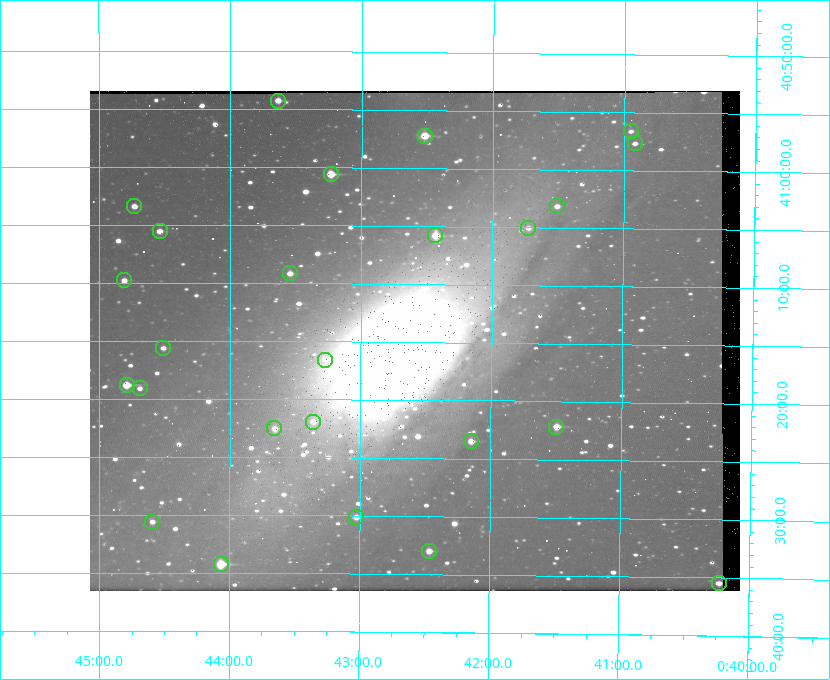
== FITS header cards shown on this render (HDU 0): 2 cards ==
NAXIS1  =                  650
NAXIS2  =                  500

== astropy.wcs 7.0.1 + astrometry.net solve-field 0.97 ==
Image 650 x 500 px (HDU 0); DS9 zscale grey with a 90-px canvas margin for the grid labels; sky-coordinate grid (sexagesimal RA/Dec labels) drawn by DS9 from the SOLVED WCS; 25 Tycho-2 reference stars matched to detected sources circled (green)
Header WCS: none
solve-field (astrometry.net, Tycho-2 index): SOLVED blind (the file carries no WCS)
Solved WCS: RA---TAN-SIP/DEC--TAN-SIP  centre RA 00:42:35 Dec +41:15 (10.65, +41.25 deg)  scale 5.18 arcsec/px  FOV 56.1' x 43.1'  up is +180 deg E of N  parity flipped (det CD > 0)
(file carries no celestial WCS; the grid is the blind solution)
Tycho-2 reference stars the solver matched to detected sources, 25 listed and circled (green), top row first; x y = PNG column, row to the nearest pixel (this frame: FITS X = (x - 90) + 1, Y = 500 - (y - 91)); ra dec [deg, ICRS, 3 dp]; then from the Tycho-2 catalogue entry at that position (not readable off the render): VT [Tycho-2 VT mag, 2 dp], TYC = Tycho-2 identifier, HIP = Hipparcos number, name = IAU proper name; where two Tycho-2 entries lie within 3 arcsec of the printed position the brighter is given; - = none
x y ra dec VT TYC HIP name
278 101 10.910 +40.904 10.39 2801-1024-1 - -
631 131 10.238 +40.944 11.79 2801-2058-1 - -
425 136 10.629 +40.954 9.37 2801-2009-1 3333 -
635 143 10.230 +40.961 11.47 2801-2047-1 - -
331 174 10.809 +41.009 9.29 2801-2078-1 - -
134 206 11.183 +41.057 10.65 2801-1540-1 - -
557 206 10.377 +41.053 11.36 2801-2079-1 - -
528 228 10.431 +41.085 11.65 2801-2062-1 - -
160 231 11.135 +41.093 10.71 2801-1503-1 - -
435 235 10.609 +41.097 10.73 2801-2063-1 - -
290 273 10.886 +41.153 10.99 2801-2037-1 - -
124 280 11.202 +41.163 10.95 2801-1544-1 - -
163 348 11.127 +41.260 11.28 2805-390-1 - -
325 360 10.818 +41.276 11.21 2805-2125-1 - -
127 385 11.198 +41.314 9.30 2805-117-1 - -
140 388 11.172 +41.318 11.25 2805-108-1 - -
313 422 10.841 +41.366 11.19 2805-2131-1 - -
556 427 10.374 +41.370 10.16 2805-213-1 - -
274 428 10.914 +41.376 10.74 2805-2142-1 - -
471 441 10.538 +41.392 10.59 2805-2135-1 - -
356 517 10.757 +41.502 11.21 2805-2136-1 - -
152 522 11.148 +41.510 11.65 2805-2178-1 - -
429 551 10.616 +41.550 10.67 2805-2192-1 - -
221 564 11.016 +41.571 9.16 2805-2199-1 3447 -
719 583 10.058 +41.591 11.18 2805-663-1 - -